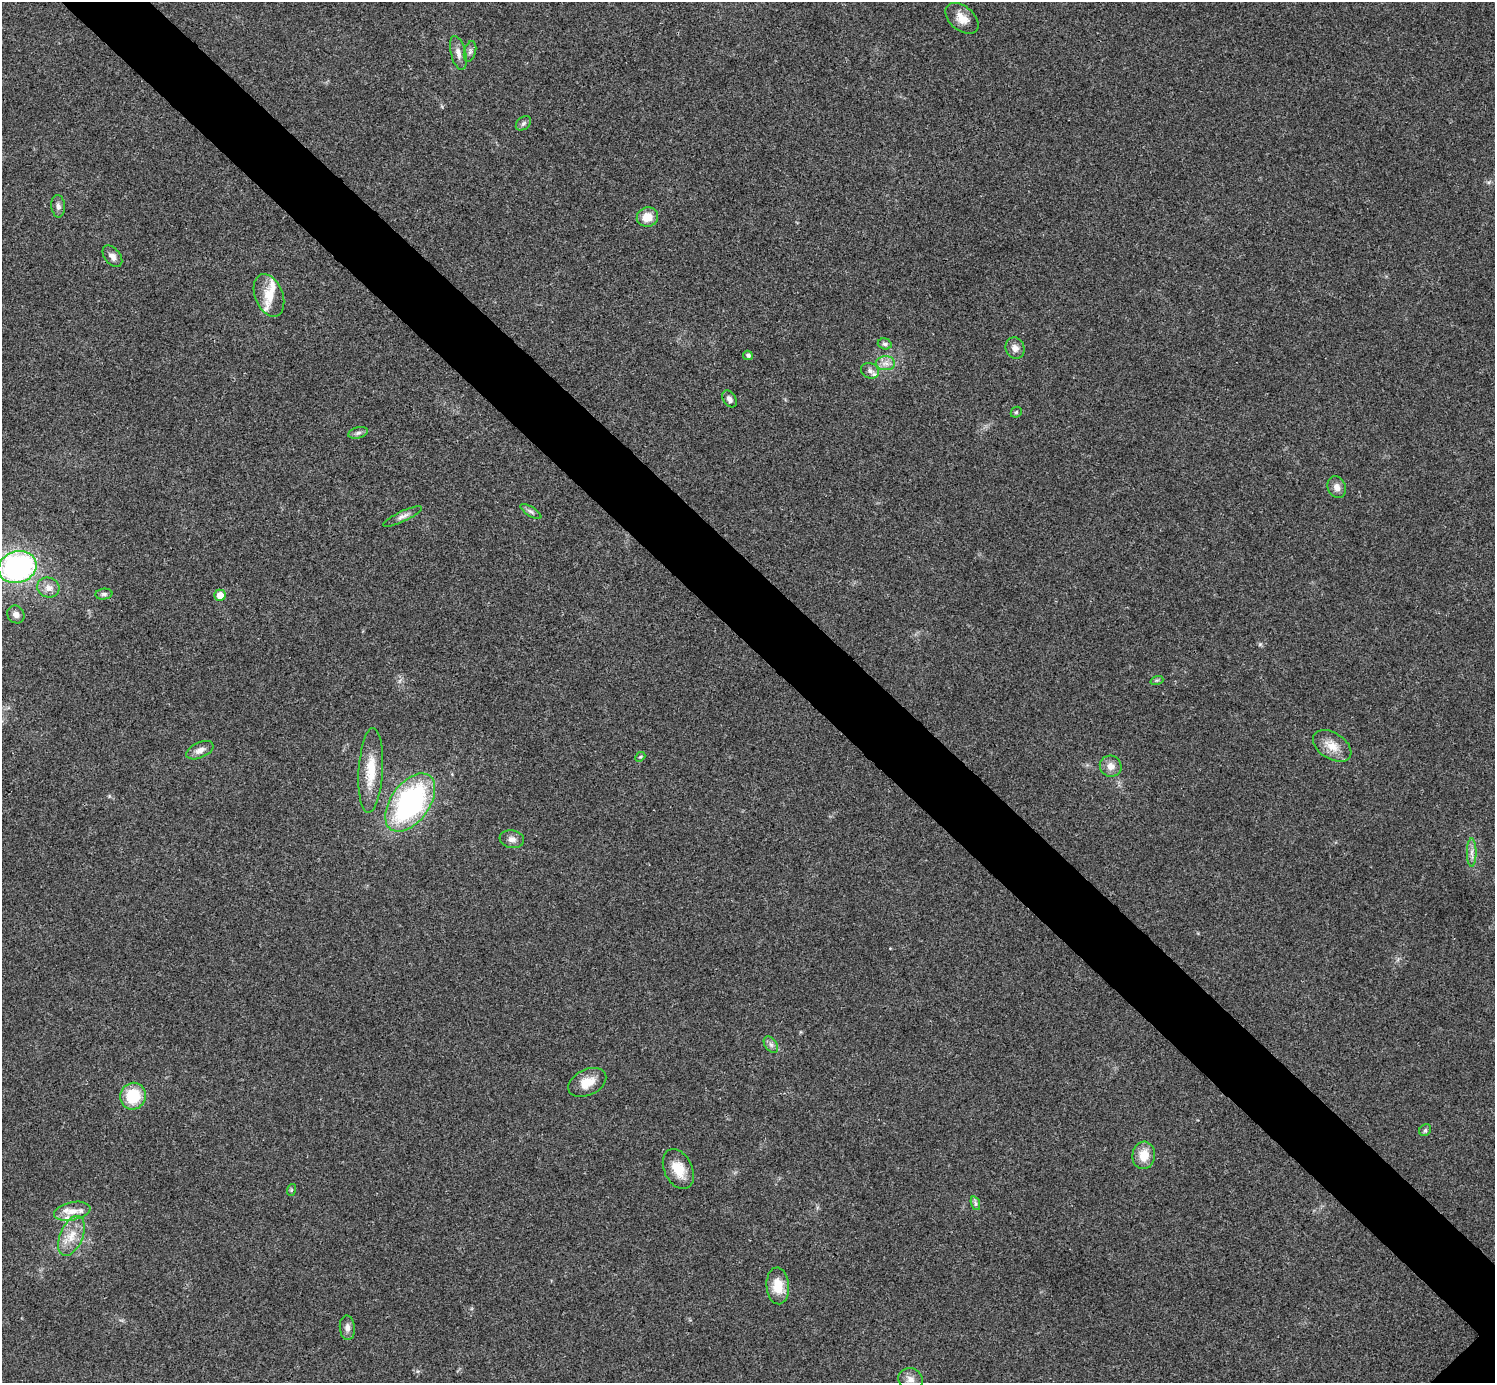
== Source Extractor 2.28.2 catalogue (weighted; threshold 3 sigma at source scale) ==
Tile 11 of 4 x 4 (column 3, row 3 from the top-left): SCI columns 2992-4484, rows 1541-2921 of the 5985 x 5985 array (HDU 1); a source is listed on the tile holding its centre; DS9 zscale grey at full resolution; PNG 1497 x 1385 px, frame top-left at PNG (2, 2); each listed source drawn as its Kron ellipse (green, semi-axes under 4 px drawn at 4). Shown black and unused: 6% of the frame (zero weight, under 3 of 4 exposures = <1% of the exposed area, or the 3 px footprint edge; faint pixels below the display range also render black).
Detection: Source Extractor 2.28.2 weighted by HDU 2 'WHT'; one run over the whole footprint, this tile lists its part. Background 0.0196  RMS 0.004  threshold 0.0179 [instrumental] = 3 sigma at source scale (4.5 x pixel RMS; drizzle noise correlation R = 1.50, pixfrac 1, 0.05/0.05 arcsec/px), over >= 5 px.
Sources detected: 50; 4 inside a brighter listed object's ellipse — not listed separately; the other 46 listed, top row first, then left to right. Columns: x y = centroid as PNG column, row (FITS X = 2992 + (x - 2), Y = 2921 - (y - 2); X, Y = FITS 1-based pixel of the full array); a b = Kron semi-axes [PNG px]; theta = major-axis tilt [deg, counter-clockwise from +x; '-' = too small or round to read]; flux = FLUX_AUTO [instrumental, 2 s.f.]
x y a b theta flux
962 18 19 12 -40 4.9
470 51 10 6 74 1.3
458 53 17 7 -75 2.7
523 123 9 6 41 1.1
58 206 11 7 -86 1.5
647 217 11 9 14 5.2
112 256 12 7 -51 2.1
269 295 22 14 -69 6.3
885 344 7 5 -16 0.95
1015 348 11 9 -67 2.3
748 355 5 4 - 1
886 363 9 7 -1 2.2
870 371 9 7 -26 1.6
729 399 9 6 -57 1.8
1016 412 6 5 - 0.53
358 433 10 5 14 1.2
1337 487 11 9 -67 2.5
531 512 12 4 -32 1.1
402 516 21 5 25 2
17 567 19 15 17 82
48 588 11 10 - 3
104 594 8 5 8 1
220 595 5 5 - 4.4
16 614 9 8 - 1.9
1157 680 6 4 18 0.6
1332 746 21 13 -32 5.9
200 750 14 7 24 2.5
640 757 5 4 - 0.5
1111 766 11 10 - 3.2
371 770 42 12 87 11
410 803 33 19 54 77
512 839 12 9 -8 2
1472 853 14 5 90 2
771 1045 9 6 -54 1.4
587 1082 20 13 26 6.1
133 1096 13 12 - 14
1425 1130 6 5 - 0.8
1144 1155 14 11 83 6.4
678 1169 21 14 -64 7.5
291 1190 6 3 71 0.48
975 1203 7 4 -71 0.89
72 1211 18 9 11 4.4
71 1236 21 11 67 6.4
778 1286 18 11 -86 7.7
347 1328 12 7 -86 2.1
910 1379 12 11 - 3.1